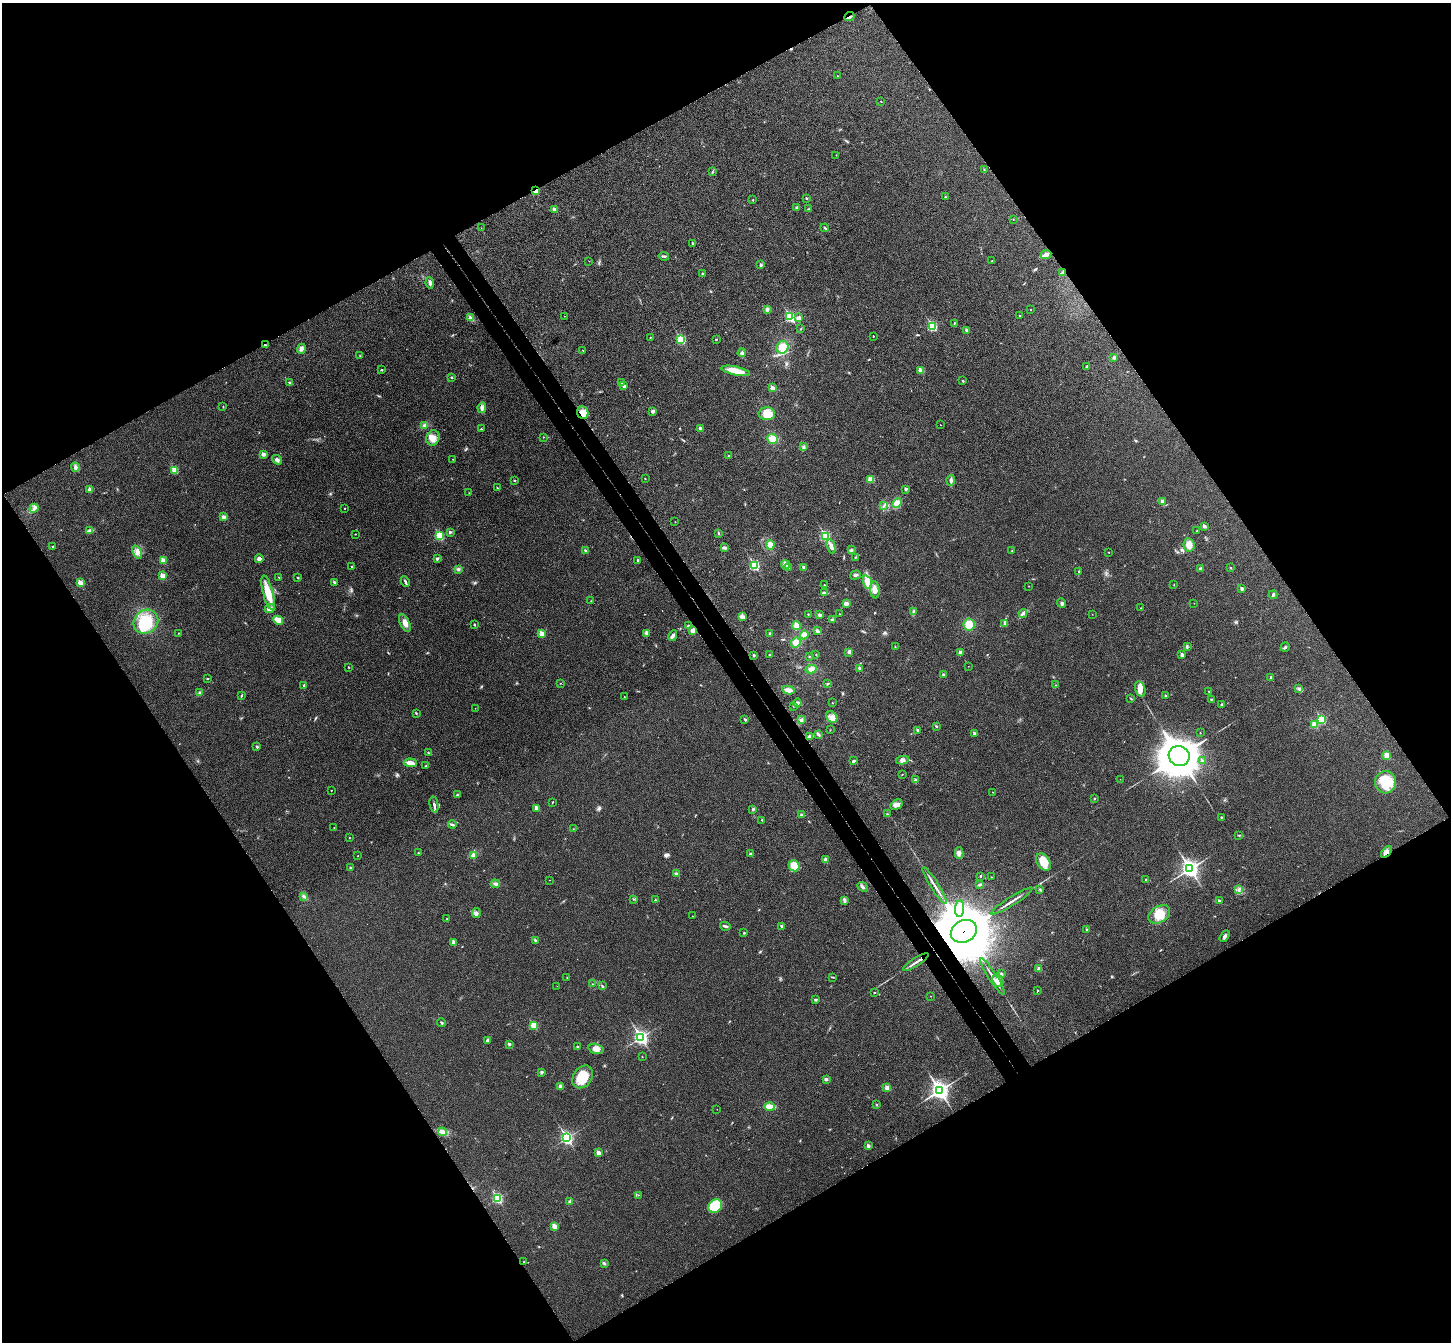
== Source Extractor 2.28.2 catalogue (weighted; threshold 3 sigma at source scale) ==
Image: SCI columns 51-5844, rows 192-5549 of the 5898 x 5875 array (HDU 1 of 3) = the unmasked area's bounding box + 8 px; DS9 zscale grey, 4 x 4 block average (1 PNG px = mean of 4 x 4 image px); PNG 1453 x 1344 px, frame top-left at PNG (2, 3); each listed source drawn as its Kron ellipse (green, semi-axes under 4 px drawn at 4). Shown black and unused: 49% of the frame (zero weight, under 3 of 4 exposures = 6% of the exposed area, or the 3 px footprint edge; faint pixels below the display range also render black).
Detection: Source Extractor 2.28.2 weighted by HDU 2 'WHT'. Background 0.0533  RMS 0.0066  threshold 0.0295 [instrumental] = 3 sigma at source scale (4.5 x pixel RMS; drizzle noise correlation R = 1.50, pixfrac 1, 0.05/0.05 arcsec/px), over >= 5 px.
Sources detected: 342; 1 too faint to see at this stretch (4 x 4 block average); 1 inside a brighter object's white glare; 2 cosmic-ray / hot-pixel residue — neither listed nor drawn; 1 coinciding with a brighter row at this scale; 4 inside a brighter listed object's ellipse — not listed separately; the other 333 listed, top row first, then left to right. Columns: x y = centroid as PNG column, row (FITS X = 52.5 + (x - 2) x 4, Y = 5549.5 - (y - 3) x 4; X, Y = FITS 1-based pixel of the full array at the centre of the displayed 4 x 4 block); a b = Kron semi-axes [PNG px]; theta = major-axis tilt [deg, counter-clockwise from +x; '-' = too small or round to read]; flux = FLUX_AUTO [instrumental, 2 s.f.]
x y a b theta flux
849 17 5 2 - 5.8
837 76 2 2 - 1.2
881 101 2 2 - 3.8
836 155 2 2 - 1.5
984 170 2 2 - 1.2
712 172 3 2 - 2.8
536 191 2 2 - 100
945 197 2 2 - 1.3
806 198 2 2 - 9.2
753 200 2 2 - 3.3
796 208 4 3 - 5.5
554 209 2 2 - 18
808 209 2 2 - 2.1
1013 219 2 2 - 1.4
481 228 2 2 - 0.87
825 228 4 2 - 4.7
693 243 3 2 - 3.1
1046 255 5 3 - 25
664 256 5 2 - 5.9
589 261 2 2 - 0.97
992 261 2 2 - 2.4
761 265 2 2 - 20
1063 272 4 2 - 6.2
702 274 2 2 - 9.2
430 283 5 3 - 10
767 309 3 3 - 9.1
1030 309 2 2 - 1.9
564 316 2 2 - 1.3
1019 316 2 2 - 6.1
790 317 3 2 - 350
471 318 4 2 - 6.2
799 318 3 3 - 11
954 323 2 2 - 2.9
932 326 3 2 - 330
801 329 2 2 - 1.9
967 330 2 2 - 26
873 336 2 2 - 3.5
650 337 2 2 - 1.6
681 339 2 2 - 230
716 339 2 2 - 5
265 345 3 2 - 3.6
782 347 6 5 - 46
301 349 5 3 - 17
583 350 2 2 - 1.3
742 353 4 3 - 7.1
360 356 2 2 - 1.7
1114 357 3 3 - 6
1087 367 4 2 - 5.2
382 370 2 2 - 3.6
921 370 2 2 - 56
735 371 14 4 -12 64
451 377 2 2 - 3.2
963 381 2 2 - 7.9
290 383 4 2 - 4.7
622 383 2 2 - 1.6
624 386 2 2 - 28
772 388 2 2 - 43
223 407 2 2 - 1.3
482 408 5 4 - 14
653 411 2 2 - 13
583 413 6 5 - 42
767 414 8 6 1 39
425 425 2 2 - 2.1
940 425 2 2 - 0.91
700 428 2 2 - 19
481 429 2 2 - 4.6
543 437 2 2 - 1.3
433 438 8 6 66 32
773 439 5 5 - 41
804 447 3 2 - 3.1
263 454 3 3 - 9.8
728 456 2 2 - 1.2
453 459 2 2 - 0.96
277 460 5 4 - 11
75 467 4 4 - 9.6
175 470 2 2 - 100
645 479 2 2 - 1.5
870 479 3 3 - 26
514 480 2 2 - 5.4
951 480 5 3 - 11
497 488 2 2 - 3.1
90 489 4 4 - 11
906 489 3 3 - 5.3
469 493 2 2 - 1.2
1162 501 3 3 - 10
897 503 5 4 - 36
884 505 2 2 - 3.8
34 508 5 2 - 8.6
345 508 2 2 - 2.8
224 517 3 3 - 11
675 522 2 2 - 1.1
1204 526 2 2 - 27
89 531 4 2 - 4.8
1197 531 2 2 - 2.5
450 532 3 2 - 4.2
718 533 2 2 - 2.7
355 534 2 2 - 1.8
440 536 2 2 - 230
825 536 2 2 - 360
770 545 4 4 - 25
1189 545 7 5 -83 25
52 546 2 2 - 2
831 546 7 3 -74 16
724 548 4 2 - 11
851 550 4 2 - 4
1012 550 2 2 - 1.9
585 551 2 2 - 17
137 552 7 4 -68 18
1109 552 2 2 - 2.1
856 557 2 2 - 1.2
259 559 4 4 - 9.4
437 559 3 2 - 6.6
638 560 2 2 - 11
163 561 2 2 - 78
754 565 2 2 - 380
785 565 4 3 - 9
352 567 3 2 - 3.1
804 567 4 2 - 3.5
788 568 2 2 - 14
1200 568 3 2 - 5.2
1230 568 2 2 - 6.1
458 569 3 3 - 5.5
1078 571 2 2 - 1.5
855 575 5 3 - 8.3
163 576 2 2 - 75
279 577 2 2 - 3.3
298 578 2 2 - 2.8
405 581 5 2 - 6.9
334 582 3 2 - 5.8
867 582 7 4 -72 40
80 583 2 2 - 69
1174 584 2 2 - 1.1
824 585 2 2 - 1.6
1029 586 2 2 - 1.1
1242 589 2 2 - 25
875 590 8 5 -84 25
268 593 17 5 -75 71
825 593 3 3 - 4.6
1273 595 4 3 - 7.2
591 601 2 2 - 2.2
846 603 3 3 - 15
1061 603 5 3 - 7.1
1194 603 2 2 - 0.87
1141 608 2 2 - 2.2
270 609 5 3 - 15
914 611 2 2 - 2.4
1023 613 4 3 - 8.2
808 614 2 2 - 2
839 614 2 2 - 0.96
1092 614 2 2 - 0.8
820 615 3 2 - 8.6
742 617 3 2 - 4
278 620 5 3 - 39
832 620 3 2 - 6.7
146 622 13 11 39 160
405 623 9 4 -64 25
1005 623 3 3 - 5.2
969 624 6 5 - 44
474 625 2 2 - 4.8
688 626 3 2 - 4.8
796 626 4 4 - 28
693 631 3 3 - 14
817 631 4 2 - 12
178 633 2 2 - 1.7
646 633 3 3 - 13
541 634 2 2 - 70
770 634 3 2 - 4.1
804 635 4 4 - 18
673 636 5 3 - 8.6
796 642 5 4 - 24
1187 646 3 2 - 4
895 647 2 2 - 1.9
1285 647 5 2 - 5
849 652 3 3 - 8.1
960 653 2 2 - 37
770 654 2 2 - 2.2
816 654 2 2 - 1.3
754 655 2 2 - 11
1182 655 2 2 - 31
809 657 2 2 - 2
968 666 2 2 - 1.1
348 667 2 2 - 4.4
860 668 2 2 - 10
811 669 6 4 14 17
943 675 2 2 - 3.5
1271 677 2 2 - 8.3
208 678 3 2 - 2.8
560 683 2 2 - 1.4
828 684 3 2 - 3.8
304 685 2 2 - 7.4
1055 685 2 2 - 1.8
1140 689 8 5 -75 22
1299 689 4 3 - 7
788 690 6 3 -10 24
1209 691 2 2 - 1.5
200 693 3 2 - 4.7
241 695 2 2 - 2.2
1165 695 2 2 - 2.6
624 697 2 2 - 1.8
1131 699 3 2 - 3.2
1211 699 2 2 - 2.9
797 703 4 3 - 6.9
832 703 2 2 - 1.2
1222 705 3 2 - 5.9
794 706 2 2 - 0.85
475 708 2 2 - 0.79
416 713 3 2 - 2.7
832 717 6 5 - 19
745 719 3 2 - 4.5
1321 719 2 2 - 220
801 720 3 2 - 6.7
1314 725 2 2 - 110
936 726 2 2 - 2.8
830 730 2 2 - 1.7
918 730 2 2 - 16
974 733 2 2 - 19
1200 733 2 2 - 1.9
818 734 4 2 - 7.2
810 736 3 2 - 5.4
257 747 3 2 - 4.1
429 753 2 2 - 1.5
1386 755 2 2 - 79
1179 756 10 10 - 9000
902 760 6 4 11 12
1202 760 2 2 - 5.9
853 761 3 2 - 5.1
410 763 6 3 -3 24
425 766 3 2 - 2.4
902 774 2 2 - 1.9
1120 779 2 2 - 1.1
915 780 3 2 - 5.5
1386 782 11 10 - 99
331 790 2 2 - 3.5
993 792 2 2 - 1
457 795 3 2 - 4.2
1094 799 2 2 - 5.7
552 802 3 2 - 2.1
434 805 8 2 -78 9.4
896 805 6 4 31 17
536 808 2 2 - 37
753 809 3 2 - 5.5
887 814 2 2 - 2
802 815 3 2 - 12
1221 817 2 2 - 2.2
762 820 2 2 - 3.5
452 825 4 2 - 6.3
334 828 2 2 - 1.7
573 829 2 2 - 0.81
1239 835 3 2 - 2.5
349 838 2 2 - 1.7
1386 852 7 4 47 19
418 853 2 2 - 2.4
959 853 6 3 88 11
750 854 2 2 - 20
473 855 2 2 - 4.1
358 856 2 2 - 1.2
825 860 4 3 - 7.5
1043 862 9 6 -58 55
794 866 6 5 - 59
350 868 2 2 - 8.5
1190 869 4 3 - 1500
676 874 3 3 - 8.3
980 876 2 2 - 2.3
991 877 2 2 - 1.8
1146 879 2 2 - 1.7
550 880 2 2 - 0.79
495 884 5 3 - 8.9
935 885 21 2 -58 20
980 885 4 2 - 6.2
862 887 6 3 -42 8.6
1040 889 2 2 - 1.8
1239 890 3 2 - 3.6
304 897 4 2 - 5.9
633 899 2 2 - 1.5
656 900 3 2 - 3.5
844 900 4 2 - 5.6
1012 901 24 2 32 20
1219 901 3 2 - 7.9
960 909 8 4 85 54
476 913 5 3 - 9.5
1159 914 12 8 31 67
693 916 2 2 - 1
447 918 2 2 - 1.2
725 926 5 2 - 7.2
782 926 3 2 - 4.6
1087 930 3 2 - 3.9
964 931 14 11 27 37000
744 933 3 2 - 2.8
1224 936 6 3 59 9.8
535 940 2 2 - 3.7
454 942 2 2 - 50
916 962 15 2 32 17
1038 969 3 3 - 8
1001 974 3 2 - 4.3
992 976 21 2 -57 20
567 977 2 2 - 3
832 977 4 2 - 3.1
998 980 7 5 -66 26
593 984 2 2 - 1.2
557 986 2 2 - 0.73
603 986 2 2 - 2.9
1038 990 2 2 - 5.7
874 992 2 2 - 1.8
930 996 2 2 - 1.1
816 1000 2 2 - 2.3
441 1023 4 2 - 3.7
534 1026 2 2 - 140
641 1037 3 3 - 940
487 1040 4 3 - 7.9
509 1044 3 3 - 6.3
578 1046 2 2 - 2.6
596 1049 8 5 -14 20
642 1057 2 2 - 1.1
542 1072 2 2 - 1.9
583 1077 12 9 53 100
826 1080 4 3 - 5.3
560 1086 4 3 - 14
887 1088 2 2 - 56
939 1090 4 3 - 1800
876 1105 2 2 - 10
770 1107 5 3 - 50
717 1109 2 2 - 0.7
443 1132 4 3 - 11
567 1138 3 2 - 780
868 1146 2 2 - 28
598 1153 2 2 - 45
638 1195 2 2 - 1.4
497 1198 3 2 - 370
570 1201 3 3 - 4.9
715 1206 7 6 - 110
554 1226 2 2 - 54
524 1262 2 2 - 2.9
604 1263 3 2 - 3.3
Overlapping masked pixels (flux is a lower limit): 8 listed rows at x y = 849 17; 536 191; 1063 272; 265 345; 583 413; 1386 852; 964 931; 916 962
Diffuse or blended objects may show on this block-average render without a row.